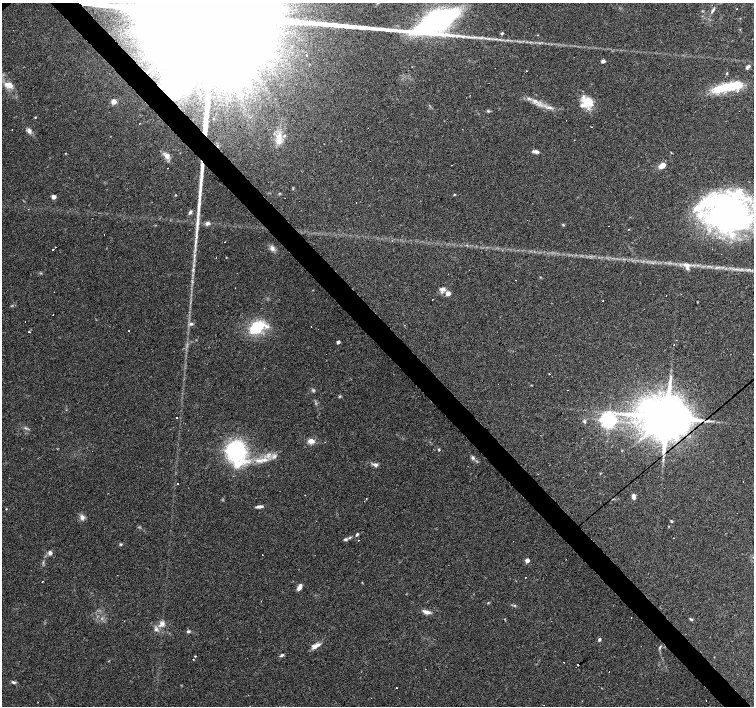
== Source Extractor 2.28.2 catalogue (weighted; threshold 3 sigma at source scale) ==
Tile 6 of 4 x 4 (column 2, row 2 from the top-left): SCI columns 1505-3007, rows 3025-4432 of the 6014 x 5983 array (HDU 1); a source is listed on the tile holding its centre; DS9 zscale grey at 2 x 2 block average (1 PNG px = mean of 2 x 2 image px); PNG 756 x 708 px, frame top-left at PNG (2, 3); no overlay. Shown black and unused: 4% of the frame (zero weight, under 2 of 3 exposures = <1% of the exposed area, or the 3 px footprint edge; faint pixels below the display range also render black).
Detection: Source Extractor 2.28.2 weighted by HDU 2 'WHT'; one run over the whole footprint, this tile lists its part. Background 0.074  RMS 0.0064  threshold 0.0287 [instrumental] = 3 sigma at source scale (4.5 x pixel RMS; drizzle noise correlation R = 1.50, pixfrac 1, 0.0396/0.0396 arcsec/px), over >= 5 px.
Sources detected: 142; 1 inside a brighter object's white glare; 30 cosmic-ray / hot-pixel residue — not listed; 18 inside a brighter listed object's ellipse — not listed separately; the other 93 listed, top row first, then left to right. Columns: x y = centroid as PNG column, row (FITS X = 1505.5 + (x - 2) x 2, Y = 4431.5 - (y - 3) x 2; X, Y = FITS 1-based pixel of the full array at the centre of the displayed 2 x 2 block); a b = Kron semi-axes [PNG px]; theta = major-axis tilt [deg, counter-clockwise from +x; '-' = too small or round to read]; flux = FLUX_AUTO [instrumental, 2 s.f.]
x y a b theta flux
222 8 181 25 40 510000
737 8 2 2 - 0.94
713 10 9 3 57 3.8
702 11 3 2 - 0.96
502 33 4 3 - 1.7
459 36 15 3 -7 9.7
306 55 2 2 - 1
603 61 4 3 - 4.7
749 66 4 3 - 3
726 74 3 3 - 1.3
9 85 11 7 -17 12
723 88 36 11 12 49
535 101 8 4 -19 6.4
587 102 14 12 -8 29
550 107 6 3 -18 3.6
488 111 3 3 - 1.8
35 117 2 2 - 0.95
214 119 2 2 - 0.89
592 127 2 2 - 1.4
12 130 2 2 - 2.4
29 130 6 5 - 5.2
279 139 18 8 87 19
535 151 7 3 -8 6.2
167 156 8 5 51 6.3
662 166 7 5 35 11
201 175 20 4 86 14
279 193 3 2 - 0.93
175 195 2 2 - 0.98
454 195 3 2 - 1.2
53 197 3 3 - 12
198 211 21 4 84 12
190 212 5 4 - 3.3
727 213 50 34 -16 460
207 223 6 4 19 4.7
563 225 3 3 - 1.5
608 226 2 2 - 2
196 235 22 3 89 13
56 247 2 2 - 0.96
272 248 8 5 -69 5.4
53 250 2 2 - 3.3
687 266 11 7 -57 8.3
41 273 3 2 - 0.97
442 289 8 5 7 5.8
448 293 3 3 - 18
603 300 2 2 - 0.7
191 324 5 4 - 3.7
257 327 14 9 36 63
129 331 2 2 - 0.79
29 332 2 2 - 3.2
338 342 3 2 - 4.9
549 374 2 2 - 2.7
313 390 4 3 - 2
340 396 3 2 - 1.3
176 417 2 2 - 1.2
666 417 11 10 - 11000
608 420 4 4 - 640
584 421 5 4 - 2.3
311 441 5 4 - 11
439 450 4 3 - 1.4
236 451 8 8 - 350
274 456 7 5 37 5.3
473 458 6 4 -59 3.4
264 460 9 4 -3 8.4
238 464 25 10 23 36
375 465 7 5 -23 4.7
177 484 2 2 - 0.7
633 497 6 4 -85 5.8
260 507 9 3 6 5
6 509 2 2 - 0.82
82 517 7 5 -81 5.8
671 521 4 3 - 1.4
357 534 5 3 - 2.5
345 539 4 4 - 2.6
358 540 2 2 - 0.49
121 544 4 3 - 1.7
50 553 3 3 - 9.6
527 560 3 3 - 13
525 577 2 2 - 0.65
42 582 2 2 - 1.4
362 582 3 2 - 0.73
299 587 8 4 61 6.9
426 612 11 4 -15 6.8
691 619 5 3 - 1.9
162 624 10 6 32 8
188 631 4 3 - 2.5
599 639 3 3 - 2.7
316 646 12 5 23 8.5
660 647 7 2 63 1.7
282 655 6 3 29 2.5
195 656 3 2 - 0.9
714 657 2 2 - 1
13 682 6 3 -18 2.6
396 688 2 2 - 2.8
Overlapping masked pixels (flux is a lower limit): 1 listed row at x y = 222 8
Isophote crosses this tile's border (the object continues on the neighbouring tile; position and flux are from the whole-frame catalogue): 2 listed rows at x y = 222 8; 727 213
Diffuse or blended objects may show on this block-average render without a row.